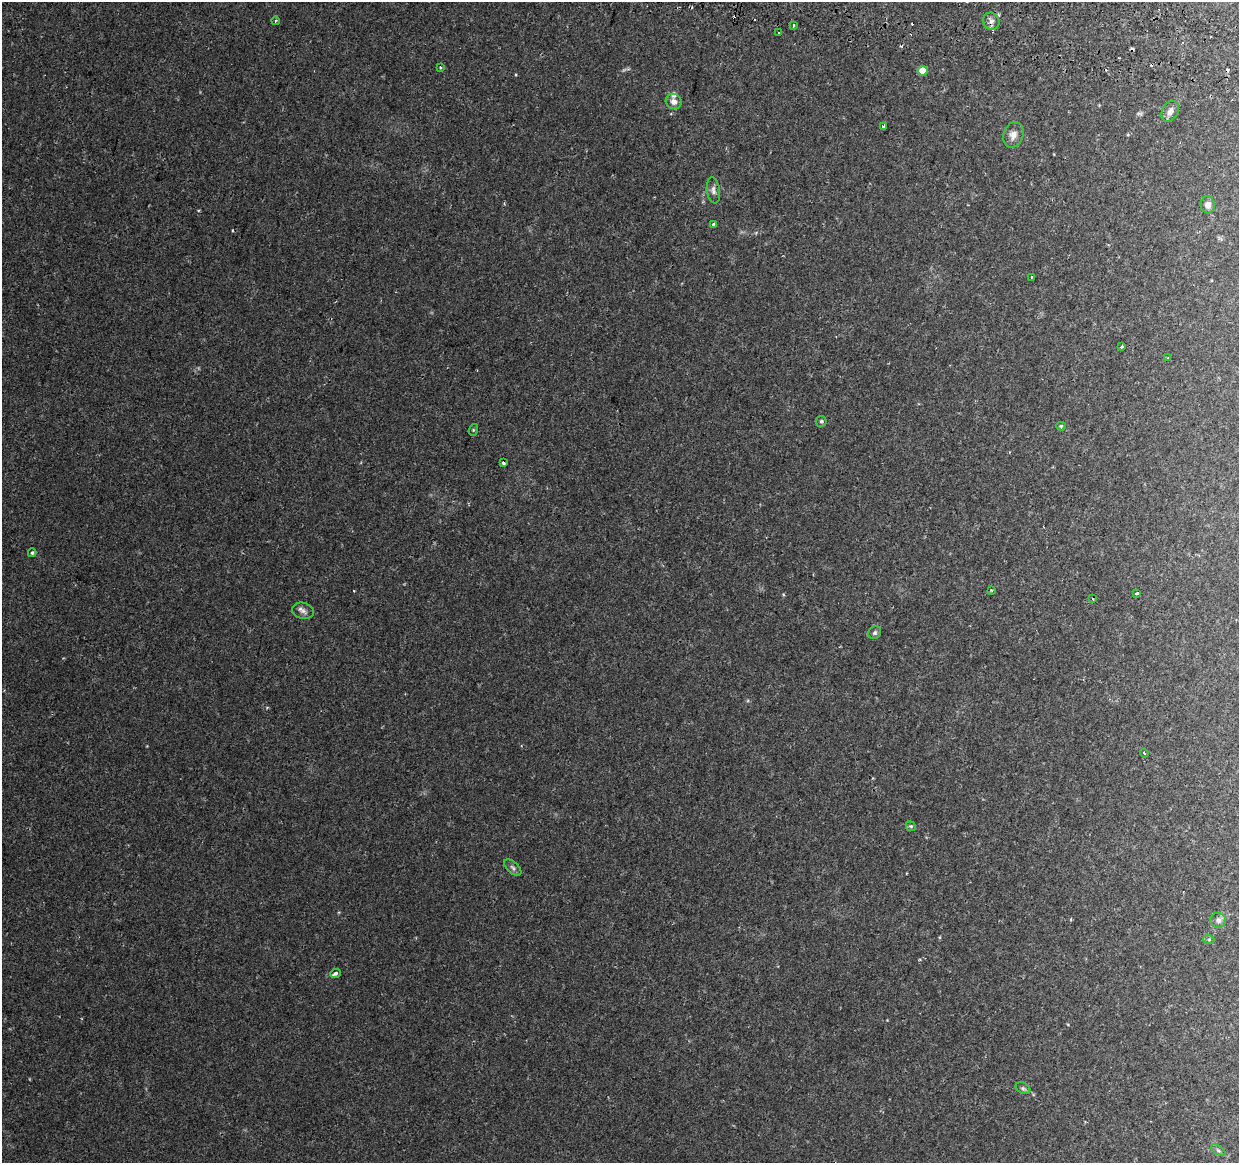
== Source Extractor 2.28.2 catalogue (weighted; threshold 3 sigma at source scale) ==
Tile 10 of 4 x 4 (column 2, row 3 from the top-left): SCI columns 1256-2492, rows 1494-2654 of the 4976 x 5248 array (HDU 1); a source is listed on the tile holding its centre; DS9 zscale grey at full resolution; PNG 1241 x 1165 px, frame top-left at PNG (2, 2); each listed source drawn as its Kron ellipse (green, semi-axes under 4 px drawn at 4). Shown black and unused: <1% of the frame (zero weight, under 2 of 3 exposures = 3% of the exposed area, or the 3 px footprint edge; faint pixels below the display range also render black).
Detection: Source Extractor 2.28.2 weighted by HDU 2 'WHT'; one run over the whole footprint, this tile lists its part. Background 0.0332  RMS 0.0032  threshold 0.0145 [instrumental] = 3 sigma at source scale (4.5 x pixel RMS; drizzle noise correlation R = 1.50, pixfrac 1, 0.0396/0.0396 arcsec/px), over >= 5 px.
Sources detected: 46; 11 cosmic-ray / hot-pixel residue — neither listed nor drawn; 1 inside a brighter listed object's ellipse — not listed separately; the other 34 listed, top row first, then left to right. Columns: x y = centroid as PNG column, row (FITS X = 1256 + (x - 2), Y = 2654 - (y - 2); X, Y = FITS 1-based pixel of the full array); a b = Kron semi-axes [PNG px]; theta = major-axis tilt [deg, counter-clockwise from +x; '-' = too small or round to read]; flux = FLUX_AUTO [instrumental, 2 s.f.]
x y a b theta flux
275 21 4 3 - 0.28
991 21 9 8 - 1.4
794 26 3 3 - 1.6
779 33 2 2 - 0.28
440 67 3 3 - 0.79
923 71 5 5 - 5.6
674 101 8 7 - 1.8
1170 111 11 8 60 1.9
883 126 3 3 - 0.6
1013 135 13 10 70 2.2
713 190 13 6 -81 1.2
1208 205 8 7 - 1.5
713 224 3 3 - 0.77
1032 277 3 2 - 0.33
1122 347 3 2 - 0.41
1167 358 3 2 - 0.47
821 421 5 5 - 0.58
1061 426 4 4 - 0.42
473 430 6 4 72 0.35
503 463 3 3 - 0.91
32 553 4 3 - 0.48
991 590 3 2 - 0.29
1137 593 4 3 - 0.73
1093 599 3 2 - 0.27
303 611 11 8 -13 1.4
875 633 7 6 - 0.69
1144 753 4 2 - 0.33
911 826 5 4 - 0.41
513 868 10 5 -42 0.91
1218 920 8 7 - 1.3
1209 940 5 3 - 0.34
335 973 5 3 - 1
1023 1088 8 5 -29 0.68
1218 1150 8 4 -35 0.63